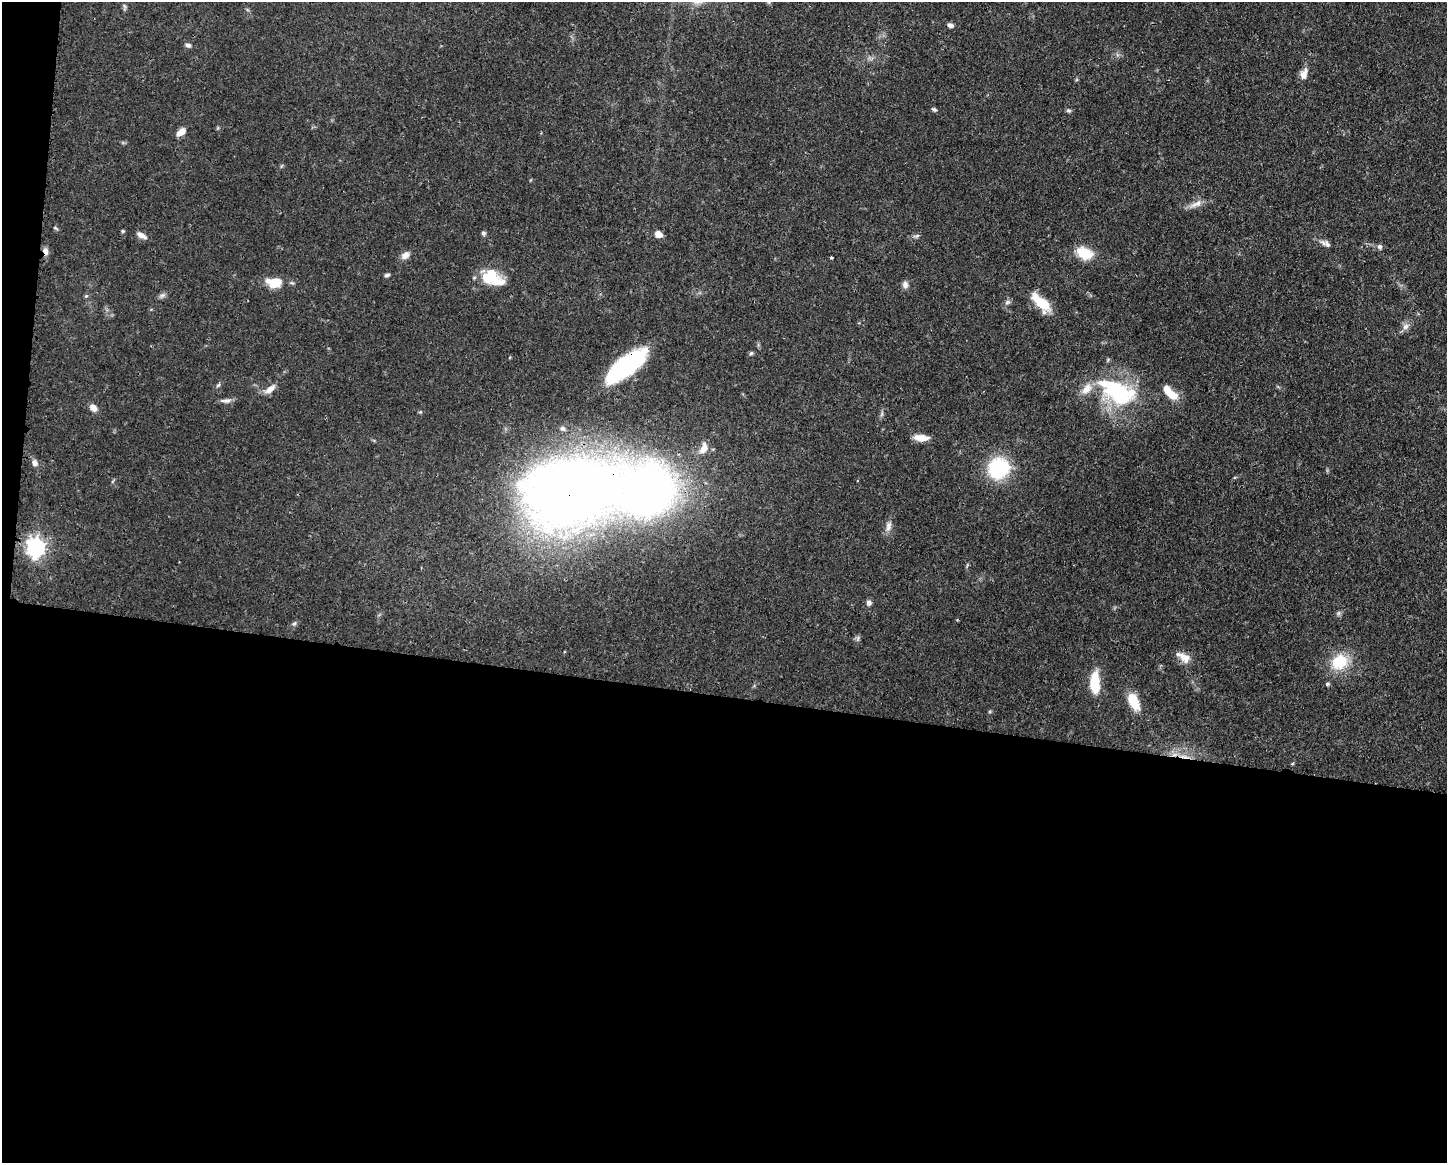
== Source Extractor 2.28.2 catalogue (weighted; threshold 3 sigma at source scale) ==
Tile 10 of 3 x 4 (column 1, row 4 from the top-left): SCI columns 117-1561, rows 1-1161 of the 4680 x 4646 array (HDU 1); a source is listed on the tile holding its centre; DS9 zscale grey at full resolution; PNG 1449 x 1165 px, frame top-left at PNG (2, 2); no overlay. Shown black and unused: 41% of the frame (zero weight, under 3 of 4 exposures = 1% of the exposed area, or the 3 px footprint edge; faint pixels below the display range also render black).
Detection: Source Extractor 2.28.2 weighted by HDU 2 'WHT'; one run over the whole footprint, this tile lists its part. Background 0.0549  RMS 0.0032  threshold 0.0146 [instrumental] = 3 sigma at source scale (4.5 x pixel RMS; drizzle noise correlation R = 1.50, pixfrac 1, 0.05/0.05 arcsec/px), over >= 5 px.
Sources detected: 62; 1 inside a brighter object's white glare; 2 cosmic-ray / hot-pixel residue — not listed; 5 inside a brighter listed object's ellipse — not listed separately; the other 54 listed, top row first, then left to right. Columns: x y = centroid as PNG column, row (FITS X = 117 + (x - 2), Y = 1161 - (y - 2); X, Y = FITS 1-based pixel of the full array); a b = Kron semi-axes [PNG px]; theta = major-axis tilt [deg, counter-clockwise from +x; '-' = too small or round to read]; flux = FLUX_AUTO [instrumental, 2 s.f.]
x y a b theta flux
124 7 10 4 -87 0.62
950 25 7 5 -17 1.1
188 45 7 6 - 0.95
1304 74 15 8 70 2.5
934 109 7 4 -29 0.62
1068 110 7 5 -17 0.61
181 132 11 6 36 2.6
1196 204 21 7 26 2.5
55 228 7 3 -32 0.44
123 231 5 4 - 0.45
483 233 6 5 - 0.65
658 234 8 6 -30 2.4
141 236 12 6 -30 1.8
916 236 9 5 11 0.79
1327 244 10 6 -46 1.2
1380 247 7 5 -66 0.82
46 251 10 6 -65 1.4
1084 253 18 11 -20 8.4
405 255 11 8 42 2
831 257 3 3 - 0.59
387 275 7 4 10 0.66
490 276 22 18 11 10
275 282 16 10 2 7.8
905 285 9 7 -90 1.4
162 295 9 6 38 0.96
86 296 5 4 - 0.42
1008 302 9 5 27 0.88
1041 303 23 9 -44 10
1406 326 10 7 45 1.6
751 353 5 5 - 0.53
1108 359 6 3 20 0.39
626 366 44 15 38 38
218 385 7 4 44 0.56
270 389 15 7 37 2.4
1120 395 35 29 -10 27
1172 395 15 9 -37 5.3
226 400 16 6 4 1.4
93 408 9 7 -45 2.1
562 428 7 6 - 0.79
921 438 14 6 -3 4.1
704 448 16 9 62 3.1
35 463 9 7 -62 1.4
998 468 24 22 49 21
571 492 62 43 14 510
888 526 14 8 82 1.9
36 548 8 8 - 100
869 603 7 7 - 1
1339 613 6 6 - 0.66
294 624 7 5 51 0.64
1184 657 20 9 -33 3.3
1340 662 23 19 37 11
1095 683 24 10 -89 9.4
1327 684 6 5 - 0.51
1133 701 19 11 -64 7.1
Overlapping masked pixels (flux is a lower limit): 3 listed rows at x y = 46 251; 626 366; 571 492